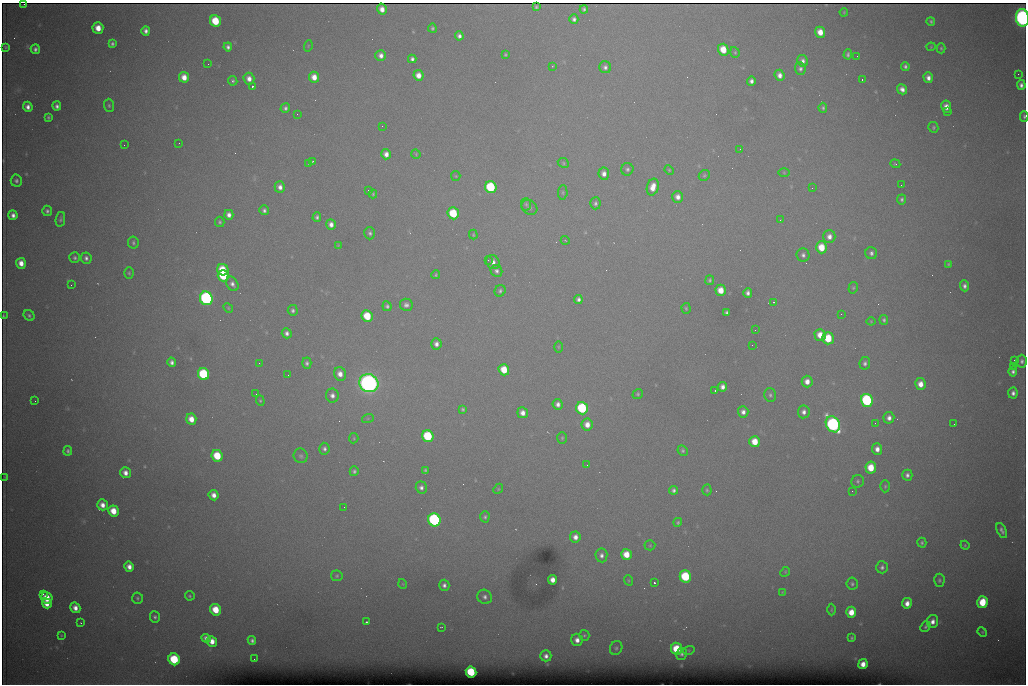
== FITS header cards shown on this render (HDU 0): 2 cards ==
NAXIS1  =                 1024 /fastest changing axis
NAXIS2  =                  682 /next to fastest changing axis

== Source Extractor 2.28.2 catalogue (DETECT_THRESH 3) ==
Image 1024 x 682 px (HDU 0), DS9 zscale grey, 1 PNG px = 1 image px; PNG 1028 x 686 px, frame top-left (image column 1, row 682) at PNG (2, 3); each listed source drawn as its Kron ellipse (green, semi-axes under 4 px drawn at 4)
Background 6570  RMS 54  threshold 163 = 3 sigma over >= 5 px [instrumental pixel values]
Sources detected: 272; all 272 listed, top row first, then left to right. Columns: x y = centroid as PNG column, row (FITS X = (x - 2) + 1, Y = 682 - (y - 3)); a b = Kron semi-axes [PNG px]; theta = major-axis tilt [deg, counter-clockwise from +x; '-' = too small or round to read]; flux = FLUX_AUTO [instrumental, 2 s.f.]
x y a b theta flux
24 4 2 2 - 3.7e+03
536 7 4 3 - 4.2e+03
382 9 5 4 - 2.9e+04
584 9 4 4 - 8.2e+03
844 12 4 3 - 3.3e+03
1022 18 9 6 -81 1.8e+06
574 19 4 4 - 1.2e+04
215 21 6 5 - 1.3e+05
931 21 4 4 - 6.4e+03
98 28 6 5 - 5.1e+04
432 28 4 4 - 6.9e+03
146 31 5 4 - 1.5e+04
820 32 5 5 - 4.7e+04
459 36 5 4 - 1.3e+04
112 44 4 4 - 8.7e+03
308 46 6 3 73 3.7e+03
6 47 4 3 - 4.7e+03
228 47 4 4 - 1.2e+04
931 47 4 4 - 3.6e+03
941 48 5 4 - 5.6e+03
35 49 5 4 - 1.2e+04
723 50 6 5 - 7.4e+04
735 52 5 4 - 5.1e+03
848 54 5 4 - 8.1e+03
381 55 5 5 - 1.9e+04
505 55 3 3 - 4.3e+03
857 56 2 2 - 1.4e+03
412 59 4 4 - 1.1e+04
803 61 6 5 - 1.4e+04
208 64 3 2 - 2.7e+03
552 66 4 3 - 2.7e+03
905 66 4 4 - 9.6e+03
605 67 6 5 - 1.2e+04
800 68 6 5 - 1.1e+04
1018 74 2 2 - 1.4e+04
418 75 5 5 - 3.3e+04
780 75 6 5 - 2.1e+04
184 77 5 5 - 4.0e+04
314 77 5 5 - 3.9e+04
928 78 5 4 - 2.2e+04
249 79 6 5 - 2.6e+04
862 79 3 2 - 4.7e+03
233 81 5 4 - 6.9e+03
751 81 4 4 - 1.3e+04
1021 85 5 4 - 1.5e+04
252 86 3 3 - 8.6e+04
902 89 5 5 - 2.0e+04
109 105 7 5 -86 7.2e+03
57 106 5 4 - 1.3e+04
28 107 5 4 - 2.0e+04
946 107 6 5 - 3.2e+04
285 108 5 4 - 9.8e+03
823 108 5 4 - 7.0e+03
947 112 2 2 - 3.4e+03
297 114 2 2 - 2.6e+03
1024 116 5 3 - 6.5e+03
48 117 3 3 - 6.2e+03
382 126 2 2 - 1.7e+03
933 127 5 5 - 5.8e+03
179 143 2 2 - 3.8e+03
124 145 2 2 - 1.8e+03
740 149 3 2 - 3.4e+03
386 154 5 4 - 2.3e+04
416 154 5 4 - 3.8e+03
313 161 2 2 - 2.2e+03
309 163 3 2 - 4.1e+03
563 163 6 4 -26 5.3e+03
895 164 5 4 - 4.5e+03
627 169 6 6 - 9.3e+03
669 170 5 4 - 4.0e+03
784 173 5 3 - 3.5e+03
604 174 6 5 - 2.2e+04
704 175 6 5 - 5.9e+03
456 176 5 4 - 3.9e+03
16 181 6 5 - 9.8e+03
901 185 2 2 - 1.6e+03
280 187 6 5 - 1.9e+04
491 187 6 5 - 3.0e+05
653 187 8 6 74 4.4e+04
812 188 3 2 - 3.7e+03
368 190 2 2 - 8.8e+03
563 192 7 4 85 5.5e+03
373 194 4 4 - 4.4e+03
678 197 6 5 - 2.2e+04
902 199 5 4 - 7.9e+03
595 203 6 5 - 9.5e+03
526 204 6 5 - 7.1e+03
529 207 8 7 - 1.3e+04
264 210 5 4 - 1.0e+04
47 211 5 5 - 9.8e+03
453 213 6 5 - 1.7e+05
13 215 5 4 - 1.8e+04
229 215 5 4 - 1.9e+04
317 217 5 4 - 9.0e+03
60 219 7 4 79 7.6e+03
780 220 3 3 - 3.0e+03
220 222 5 4 - 6.2e+03
331 224 5 4 - 2.0e+04
370 233 6 5 - 8.7e+03
473 235 5 3 - 3.9e+03
829 237 6 6 - 2.4e+04
565 240 4 3 - 2.7e+03
133 243 6 5 - 7.4e+03
338 245 4 4 - 2.9e+03
822 247 6 5 - 8.4e+04
871 253 6 5 - 1.1e+04
803 255 7 6 - 1.3e+04
75 258 5 5 - 8.1e+03
86 258 6 5 - 1.3e+04
488 260 2 2 - 2.3e+03
493 262 7 6 - 1.9e+04
21 263 5 5 - 3.6e+04
948 264 3 3 - 4.7e+03
223 270 6 5 - 1.0e+05
496 271 6 5 - 1.2e+04
129 273 5 4 - 5.5e+03
436 275 4 3 - 4.5e+03
223 276 6 5 - 1.8e+05
710 280 5 4 - 6.9e+03
232 284 8 5 -59 1.6e+04
71 285 3 2 - 7.0e+03
964 286 5 4 - 1.3e+04
853 288 6 4 74 5.1e+03
721 290 6 5 - 5.4e+04
500 291 6 5 - 8.6e+03
748 293 5 4 - 1.4e+04
206 298 7 6 - 9.9e+05
578 299 4 4 - 1.2e+04
774 302 3 3 - 3.0e+03
406 305 6 6 - 1.4e+04
387 306 5 4 - 8.8e+03
228 308 5 4 - 4.5e+03
686 308 5 4 - 5.5e+03
293 310 5 5 - 9.4e+03
727 313 4 3 - 8.1e+03
841 314 3 2 - 2.7e+03
29 315 6 5 - 7.9e+03
3 316 3 2 - 3.7e+03
367 316 6 5 - 1.2e+05
884 320 5 4 - 7.4e+03
871 321 4 4 - 3.2e+03
755 330 2 2 - 1.6e+03
287 333 5 5 - 1.4e+04
820 335 6 5 - 4.6e+04
828 338 6 5 - 1.2e+05
436 344 5 5 - 1.9e+04
752 345 2 2 - 4.1e+03
558 347 6 3 -90 3.6e+03
1014 360 2 2 - 2.3e+03
1022 361 6 5 - 1.1e+04
172 362 5 4 - 1.3e+04
259 363 2 2 - 2.2e+03
307 363 5 4 - 9.6e+03
865 363 6 5 - 1.1e+04
1013 366 2 2 - 2.1e+04
504 370 6 5 - 8.1e+04
1013 371 5 4 - 1.2e+04
203 374 6 5 - 3.4e+05
340 374 7 6 - 3.2e+04
288 375 2 2 - 1.6e+03
807 381 6 5 - 3.0e+04
369 383 10 9 - 2.5e+06
920 384 6 5 - 3.6e+04
723 387 5 4 - 1.9e+04
715 390 3 2 - 4.2e+03
1013 393 5 4 - 1.5e+04
256 394 2 2 - 1.9e+03
638 394 5 4 - 5.3e+03
332 395 7 6 - 1.9e+04
770 395 7 6 - 8.9e+03
867 400 6 6 - 5.1e+05
35 401 2 2 - 1.6e+03
260 401 5 4 - 4.8e+03
558 404 5 5 - 1.6e+04
582 408 6 5 - 3.4e+05
463 409 3 3 - 5.5e+03
743 412 6 5 - 1.8e+04
804 412 6 6 - 1.8e+04
523 413 5 5 - 2.5e+04
368 418 6 4 19 5.2e+03
889 418 6 5 - 1.9e+04
191 419 5 5 - 4.5e+04
875 423 2 2 - 1.9e+03
587 424 6 5 - 3.3e+04
833 424 8 6 -59 1.1e+06
954 424 2 2 - 9.0e+03
428 436 6 5 - 2.8e+05
354 438 5 4 - 4.6e+03
562 438 6 5 - 5.4e+03
755 442 5 5 - 6.6e+04
324 449 6 5 - 1.0e+04
877 449 6 5 - 2.5e+04
68 451 5 4 - 7.9e+03
683 451 5 4 - 6.7e+03
217 456 6 5 - 1.3e+05
301 456 7 7 - 8.8e+03
587 465 2 2 - 3.7e+03
871 468 6 5 - 8.4e+04
425 470 3 3 - 5.2e+03
354 471 5 4 - 7.6e+03
125 473 5 5 - 2.5e+04
907 475 5 5 - 1.2e+04
5 477 4 3 - 2.9e+03
858 481 6 6 - 8.0e+03
885 486 6 5 - 6.0e+03
421 488 6 5 - 1.3e+04
498 489 5 4 - 4.3e+03
674 490 4 4 - 1.1e+04
707 490 5 4 - 5.2e+03
852 491 2 2 - 1.6e+03
214 495 5 5 - 2.6e+04
102 505 5 5 - 2.9e+04
344 507 2 2 - 3.7e+03
113 511 6 5 - 6.8e+04
485 517 5 4 - 6.9e+03
434 520 6 6 - 8.1e+05
678 522 4 4 - 5.3e+03
1002 530 8 4 -64 1.3e+04
575 537 5 5 - 2.4e+04
922 543 5 4 - 6.8e+03
650 545 5 5 - 4.3e+03
965 545 5 4 - 4.1e+03
626 554 5 5 - 6.3e+04
601 555 7 6 - 1.5e+04
129 567 5 4 - 2.6e+04
882 567 6 5 - 1.1e+04
785 572 5 4 - 3.7e+03
337 576 6 5 - 6.0e+03
685 576 6 5 - 2.5e+05
553 580 5 4 - 2.9e+04
628 580 5 3 - 3.9e+03
939 580 6 5 - 7.3e+03
654 583 3 3 - 9.6e+04
403 584 5 3 - 3.1e+03
852 584 6 5 - 7.9e+03
444 585 5 5 - 1.4e+04
782 592 4 4 - 2.9e+03
43 594 3 2 - 1.1e+04
190 596 5 4 - 5.5e+03
485 597 7 6 - 1.5e+04
47 598 6 5 - 8.2e+04
137 598 5 5 - 6.8e+03
982 602 6 5 - 1.3e+05
907 603 5 5 - 2.9e+04
47 604 5 4 - 3.8e+04
75 608 5 5 - 2.9e+04
216 610 6 5 - 9.2e+04
831 610 6 3 90 3.8e+03
851 612 5 5 - 5.3e+04
155 617 6 5 - 8.6e+03
933 621 6 6 - 2.4e+04
366 622 3 2 - 5.6e+03
81 623 3 3 - 3.2e+03
441 627 3 2 - 2.7e+03
925 627 6 4 49 7.2e+03
982 632 5 4 - 4.8e+03
61 635 4 3 - 3.3e+03
584 635 5 5 - 6.1e+03
206 638 5 4 - 1.5e+04
852 638 3 3 - 4.5e+03
252 640 4 4 - 9.4e+03
577 640 6 5 - 2.5e+04
212 641 5 5 - 3.8e+04
616 648 7 6 - 8.6e+03
677 649 6 5 - 1.3e+05
689 650 6 3 18 4.9e+03
682 654 6 5 - 1.0e+04
546 656 5 5 - 1.8e+04
174 659 6 5 - 2.4e+05
254 659 2 2 - 4.4e+03
863 664 5 4 - 3.5e+04
471 672 5 5 - 2.1e+05
At the frame edge (FLAGS 8, measured only in part): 4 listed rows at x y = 24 4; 1022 18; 1024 116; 3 316

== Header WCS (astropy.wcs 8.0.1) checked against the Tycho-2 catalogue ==
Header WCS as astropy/WCSLIB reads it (CRVAL/CRPIX/CD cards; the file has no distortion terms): RA---TAN/DEC--TAN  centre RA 07:06:07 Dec +31:10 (106.53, +31.16 deg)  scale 1.44 arcsec/px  FOV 24.5' x 16.3'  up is -93 deg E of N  parity flipped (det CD > 0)
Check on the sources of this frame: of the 60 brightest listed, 7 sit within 2.2 arcsec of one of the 15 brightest Tycho-2 stars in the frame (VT <= 12.35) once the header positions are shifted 0.55 arcsec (0.53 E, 0.13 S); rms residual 0.93 arcsec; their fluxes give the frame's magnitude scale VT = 25.62 - 2.5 log10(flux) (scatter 0.43 mag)
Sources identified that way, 7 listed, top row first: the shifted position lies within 2.2 arcsec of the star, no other Tycho-2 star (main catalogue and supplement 1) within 4.4 arcsec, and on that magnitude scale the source's flux lands within +1.5 / -3 mag of the star's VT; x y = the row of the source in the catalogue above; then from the Tycho-2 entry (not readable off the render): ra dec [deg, ICRS J2000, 3 dp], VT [Tycho-2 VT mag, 2 dp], TYC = Tycho-2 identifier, HIP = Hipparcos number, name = IAU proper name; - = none
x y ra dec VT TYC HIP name
491 187 106.458 +31.151 12.35 2438-728-1 - -
369 383 106.552 +31.106 9.20 2438-180-1 - -
867 400 106.550 +31.305 11.61 2438-184-1 - -
582 408 106.559 +31.192 11.79 2438-1039-1 - -
833 424 106.562 +31.292 10.01 2438-106-1 - -
434 520 106.614 +31.135 11.36 2438-550-1 - -
471 672 106.684 +31.152 11.76 2438-931-1 - -